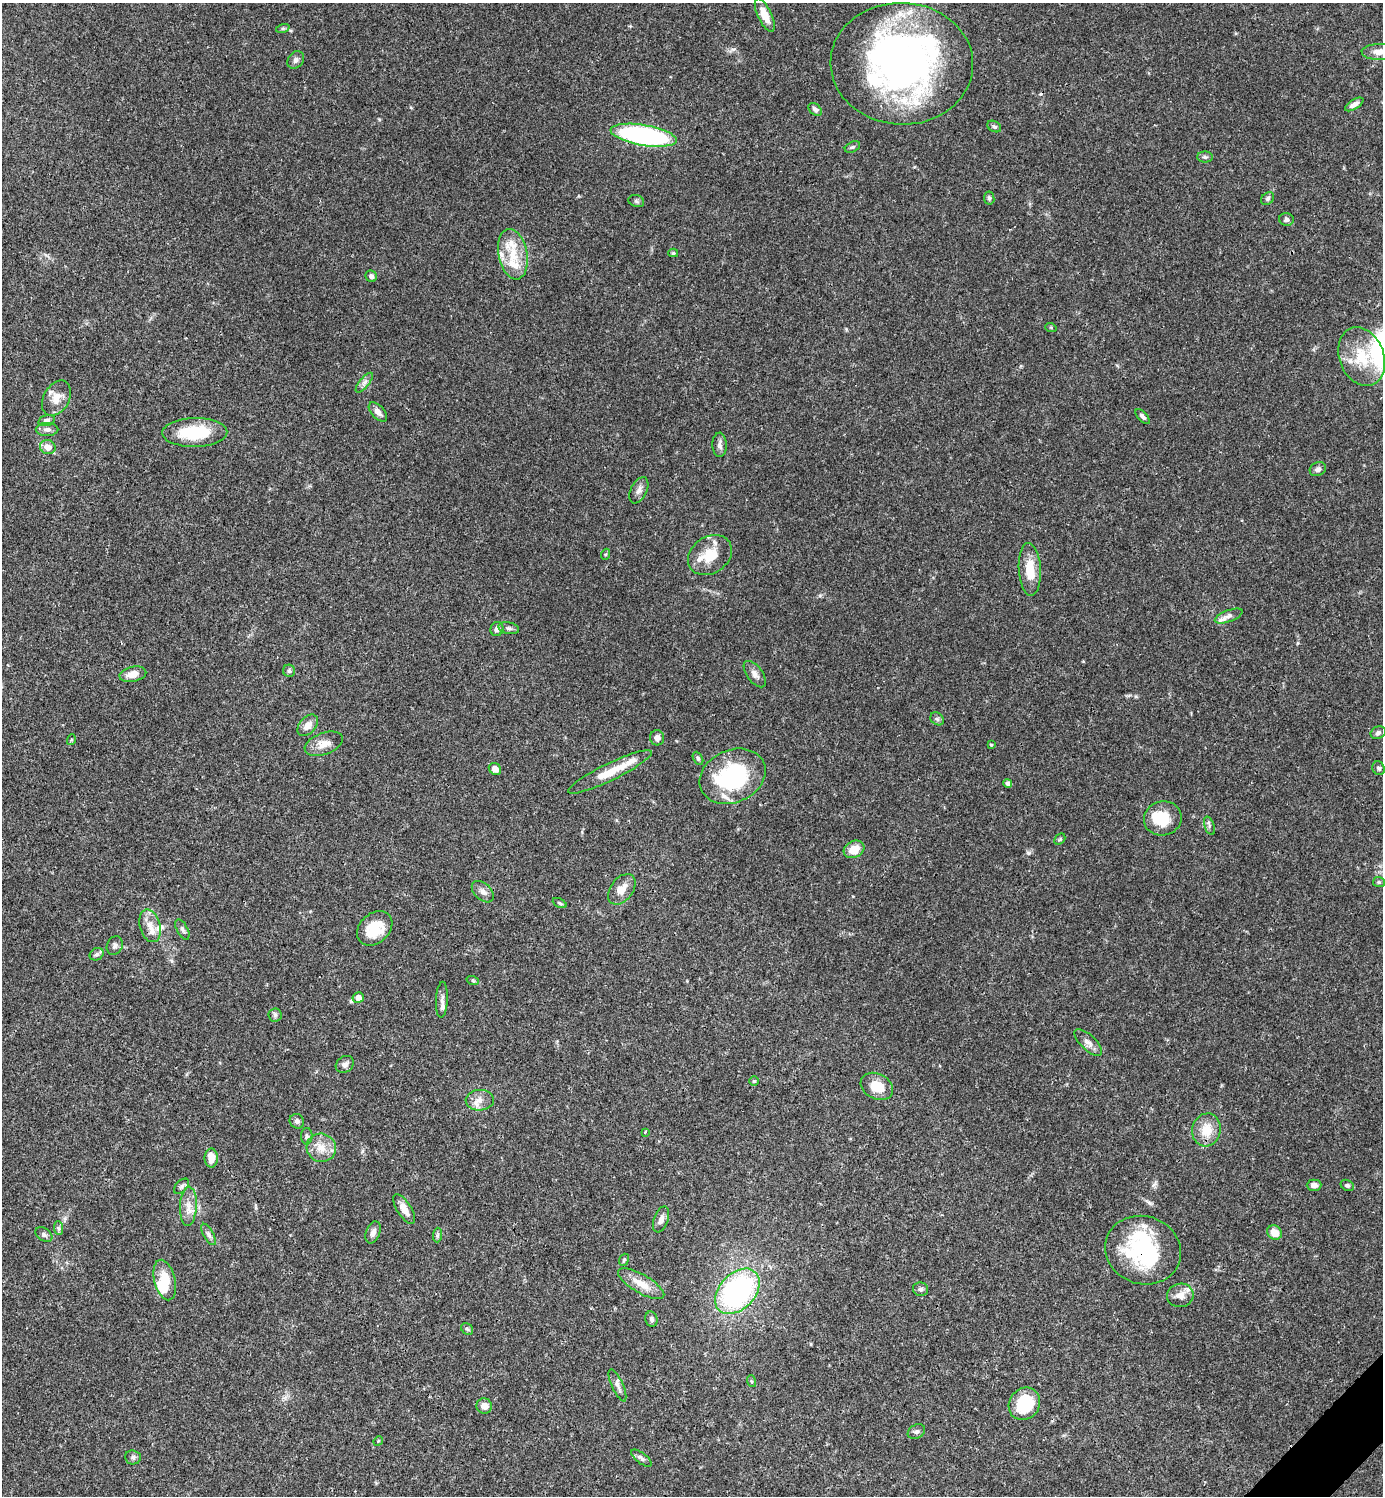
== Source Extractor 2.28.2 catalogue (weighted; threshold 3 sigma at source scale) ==
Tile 6 of 4 x 4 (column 2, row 2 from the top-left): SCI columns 1680-3060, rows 2990-4483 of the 5981 x 5981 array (HDU 1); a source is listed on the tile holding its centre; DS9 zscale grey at full resolution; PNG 1385 x 1498 px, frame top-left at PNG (2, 3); each listed source drawn as its Kron ellipse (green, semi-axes under 4 px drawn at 4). Shown black and unused: <1% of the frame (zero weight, under 3 of 4 exposures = <1% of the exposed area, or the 3 px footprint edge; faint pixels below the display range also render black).
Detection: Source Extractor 2.28.2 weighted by HDU 2 'WHT'; one run over the whole footprint, this tile lists its part. Background 0.0389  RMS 0.0027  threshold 0.0121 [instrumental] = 3 sigma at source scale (4.5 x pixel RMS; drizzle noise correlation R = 1.50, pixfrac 1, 0.05/0.05 arcsec/px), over >= 5 px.
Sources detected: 129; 4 inside a brighter object's white glare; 1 cosmic-ray / hot-pixel residue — neither listed nor drawn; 14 inside a brighter listed object's ellipse — not listed separately; the other 110 listed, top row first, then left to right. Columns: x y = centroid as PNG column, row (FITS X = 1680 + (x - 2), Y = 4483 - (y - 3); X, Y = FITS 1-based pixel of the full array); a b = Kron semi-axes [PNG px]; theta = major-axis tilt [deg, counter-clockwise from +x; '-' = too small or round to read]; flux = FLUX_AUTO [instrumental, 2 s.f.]
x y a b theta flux
765 15 18 7 -65 3.6
283 28 7 4 18 0.41
1379 52 17 8 0 2.3
296 60 9 7 49 0.95
902 64 71 61 -2 120
1354 104 10 4 32 1.1
815 109 7 5 -42 0.76
994 127 7 5 -28 0.6
644 135 33 10 -10 55
852 147 8 5 26 0.5
1205 157 8 5 0 0.57
989 198 6 5 - 0.56
1268 199 7 5 48 0.6
636 201 8 6 -18 0.63
1286 219 7 6 - 0.79
673 253 5 4 - 0.41
513 254 25 14 -79 7.5
371 276 6 5 - 0.84
1051 328 6 3 -20 0.28
1362 357 30 22 -69 10
364 383 12 5 50 1
56 398 19 12 60 3.3
378 412 12 6 -48 1.5
1143 417 9 4 -46 0.77
46 420 8 5 17 0.81
47 429 11 6 1 1.2
195 432 32 14 1 13
720 445 12 7 -88 1.1
48 447 8 7 - 2.4
1318 469 8 6 27 0.98
639 490 14 8 64 1.4
606 554 6 3 71 0.3
710 555 23 18 35 6.9
1030 569 26 11 -86 5.9
1229 616 15 6 20 1.3
509 628 10 5 -12 0.74
497 629 7 6 - 1.3
289 671 6 6 - 0.63
133 674 13 7 12 2.7
755 674 15 8 -54 1.5
937 719 7 6 - 0.59
308 725 12 8 49 2
1378 733 8 6 23 0.71
657 738 7 7 - 1.1
71 740 5 3 - 0.3
324 744 20 11 20 3
991 745 4 3 - 0.35
698 758 7 4 -63 0.51
1379 768 7 6 - 0.66
495 769 6 5 - 1.9
610 772 46 8 26 6.3
732 776 34 26 24 27
1008 783 5 4 - 0.85
1163 818 19 17 15 7.4
1209 826 9 5 -71 0.64
1060 839 6 4 44 0.39
854 849 11 8 29 3.7
1379 882 6 5 - 0.46
622 889 17 11 53 3.2
483 892 13 8 -44 1.5
560 903 7 4 -26 0.41
150 926 17 10 -75 2.7
375 928 20 14 43 7.5
182 929 11 5 -63 0.78
115 946 10 7 65 0.91
97 954 7 6 - 0.68
473 981 6 4 -20 0.35
358 998 5 5 - 2.3
442 1000 18 6 87 1.1
275 1015 6 6 - 0.66
1088 1043 18 7 -44 1.7
345 1064 10 8 38 1.1
754 1081 5 4 - 0.38
877 1086 17 12 -28 5.1
480 1100 14 10 3 2.3
297 1121 7 7 - 0.85
1206 1130 16 14 75 5.1
645 1132 3 3 - 0.31
307 1136 8 5 -90 0.63
321 1148 15 14 - 3.6
211 1158 9 6 90 2.9
1314 1185 7 5 1 1.2
1347 1185 7 5 -29 0.56
181 1186 9 5 46 0.73
188 1206 20 8 87 2.7
404 1209 17 7 -58 2.6
661 1219 13 7 70 1.4
58 1228 7 4 -88 0.52
373 1232 11 7 70 1.4
1274 1233 8 6 -38 3.3
209 1234 12 5 -62 0.86
44 1235 9 6 -33 0.78
437 1235 7 4 88 0.51
1143 1250 38 34 -17 28
624 1260 6 4 68 0.37
165 1280 21 10 -76 5.6
641 1284 26 9 -30 4.1
921 1289 7 6 - 0.71
737 1291 26 18 46 53
1180 1295 13 11 10 2.2
651 1319 8 6 -78 0.64
467 1329 6 5 - 0.5
751 1381 6 4 -71 0.31
617 1385 17 5 -66 1.3
1024 1404 17 15 53 11
484 1406 8 7 - 2
916 1432 9 6 31 0.79
378 1441 5 4 - 0.25
133 1457 8 7 - 0.73
641 1458 12 5 -38 0.82
Overlapping masked pixels (flux is a lower limit): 2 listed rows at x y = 644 135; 1143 1250
Isophote crosses this tile's border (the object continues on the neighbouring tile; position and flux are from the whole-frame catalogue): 1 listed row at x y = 1379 52
Unlisted compact peaks at least as high as the median listed source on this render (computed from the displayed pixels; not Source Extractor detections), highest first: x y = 1029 853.